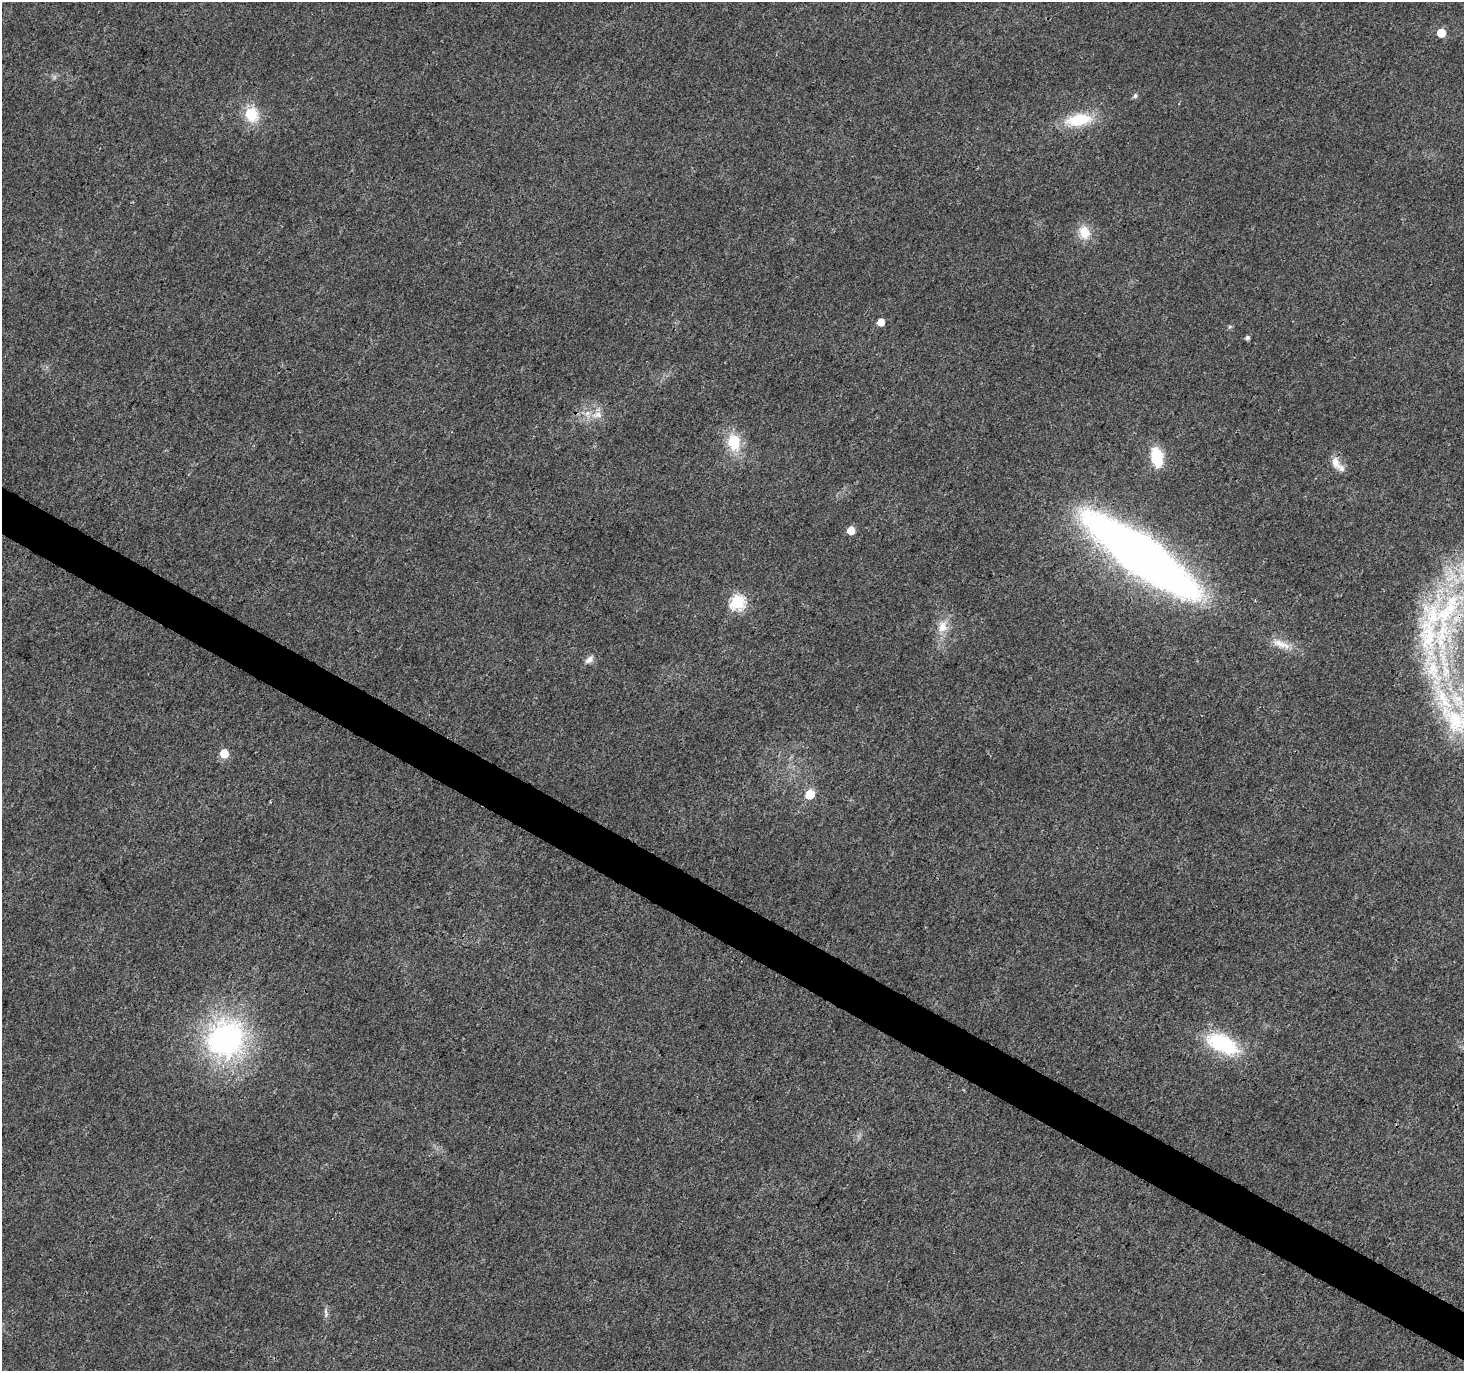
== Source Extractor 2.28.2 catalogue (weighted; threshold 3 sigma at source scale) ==
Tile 6 of 4 x 4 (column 2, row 2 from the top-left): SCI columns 1463-2924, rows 2933-4301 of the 5854 x 5930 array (HDU 1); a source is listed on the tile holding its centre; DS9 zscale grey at full resolution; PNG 1466 x 1373 px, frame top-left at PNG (2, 2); no overlay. Shown black and unused: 3% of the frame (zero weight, under 3 of 4 exposures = <1% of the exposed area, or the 3 px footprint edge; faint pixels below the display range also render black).
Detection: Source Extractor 2.28.2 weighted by HDU 2 'WHT'; one run over the whole footprint, this tile lists its part. Background 0.00409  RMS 0.0024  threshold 0.0107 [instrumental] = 3 sigma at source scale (4.5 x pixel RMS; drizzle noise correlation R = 1.50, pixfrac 1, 0.0396/0.0396 arcsec/px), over >= 5 px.
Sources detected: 28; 4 inside a brighter listed object's ellipse — not listed separately; the other 24 listed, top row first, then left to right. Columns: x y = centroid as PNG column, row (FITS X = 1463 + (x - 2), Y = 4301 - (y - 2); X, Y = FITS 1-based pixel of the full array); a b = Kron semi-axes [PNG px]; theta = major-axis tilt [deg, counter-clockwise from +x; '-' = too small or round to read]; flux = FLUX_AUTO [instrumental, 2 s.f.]
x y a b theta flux
1441 33 5 5 - 8
1135 96 6 5 - 0.67
251 114 18 16 -62 6.7
1079 120 34 15 8 9.5
1084 232 19 15 -74 4.3
881 322 5 5 - 3
1247 338 4 4 - 0.79
597 415 17 9 15 2.6
734 443 24 17 -79 7.2
1157 457 14 8 -79 13
1336 463 18 10 -64 2.5
851 530 5 5 - 4
1141 555 99 27 -36 230
737 602 7 7 - 36
1447 610 73 25 58 40
942 627 18 14 74 3.6
1281 644 31 10 -20 3.5
589 660 13 8 37 1.2
1455 721 60 34 -44 24
224 753 6 6 - 5.1
810 794 6 5 - 10
225 1039 40 37 38 56
1222 1044 38 19 -26 18
326 1313 15 5 -79 0.85
Overlapping masked pixels (flux is a lower limit): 1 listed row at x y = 1447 610
Isophote crosses this tile's border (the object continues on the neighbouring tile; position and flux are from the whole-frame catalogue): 2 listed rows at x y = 1447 610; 1455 721